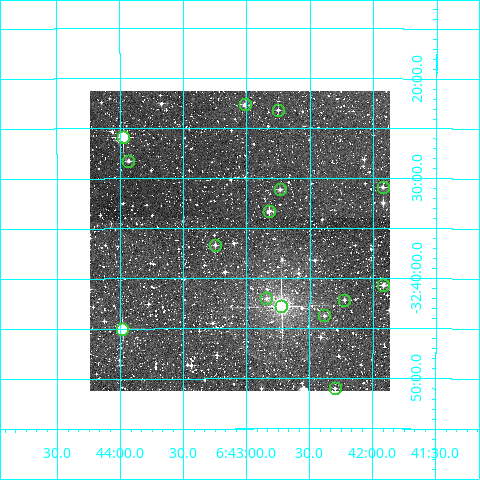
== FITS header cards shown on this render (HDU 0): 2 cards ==
NAXIS1  =                  300
NAXIS2  =                  300

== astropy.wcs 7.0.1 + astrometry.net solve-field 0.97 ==
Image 300 x 300 px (HDU 0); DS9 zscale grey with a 90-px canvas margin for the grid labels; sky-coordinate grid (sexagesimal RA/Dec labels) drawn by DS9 from the SOLVED WCS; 15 Tycho-2 reference stars matched to detected sources circled (green)
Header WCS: RA---TAN/DEC--TAN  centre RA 06:43:03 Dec -32:36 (100.76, -32.60 deg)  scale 6 arcsec/px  FOV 30.0' x 30.0'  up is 0 deg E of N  parity normal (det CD < 0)
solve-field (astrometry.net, Tycho-2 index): VERIFIED the header's WCS against the Tycho-2 star catalogue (verified at 2 index scales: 9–15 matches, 0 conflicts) and refined it, rather than solving blind
Solved WCS: RA---TAN-SIP/DEC--TAN-SIP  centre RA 06:43:03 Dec -32:36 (100.76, -32.60 deg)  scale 6 arcsec/px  FOV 30.0' x 30.0'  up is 0 deg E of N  parity normal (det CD < 0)
The solver's refit moves the header's centre by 2.4 arcsec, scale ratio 0.9998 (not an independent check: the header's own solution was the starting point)
Tycho-2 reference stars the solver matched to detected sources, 15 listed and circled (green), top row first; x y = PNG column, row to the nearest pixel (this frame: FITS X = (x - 90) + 1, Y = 300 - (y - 91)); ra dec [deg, ICRS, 3 dp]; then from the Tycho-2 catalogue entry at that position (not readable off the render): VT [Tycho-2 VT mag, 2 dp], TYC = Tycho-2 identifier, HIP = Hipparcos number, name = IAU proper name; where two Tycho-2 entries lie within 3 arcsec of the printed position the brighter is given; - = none
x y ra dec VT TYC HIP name
245 104 100.754 -32.377 10.65 7091-237-1 - -
278 110 100.688 -32.386 11.27 7091-1545-1 - -
123 137 100.994 -32.431 7.90 7091-1229-1 32248 -
128 161 100.983 -32.471 10.93 7091-516-1 - -
383 187 100.481 -32.514 10.97 7091-838-1 - -
280 189 100.684 -32.518 10.93 7091-843-1 - -
269 211 100.706 -32.554 10.26 7091-571-1 - -
215 245 100.812 -32.611 11.66 7091-1006-1 - -
383 285 100.479 -32.678 11.40 7091-810-1 - -
266 298 100.710 -32.700 11.06 7091-1583-1 - -
344 300 100.556 -32.702 11.18 7091-557-1 - -
281 306 100.681 -32.713 6.80 7091-985-1 32140 -
324 315 100.596 -32.729 11.35 7091-242-1 - -
122 329 100.996 -32.750 9.19 7091-238-1 - -
335 388 100.575 -32.850 11.64 7091-1324-1 - -